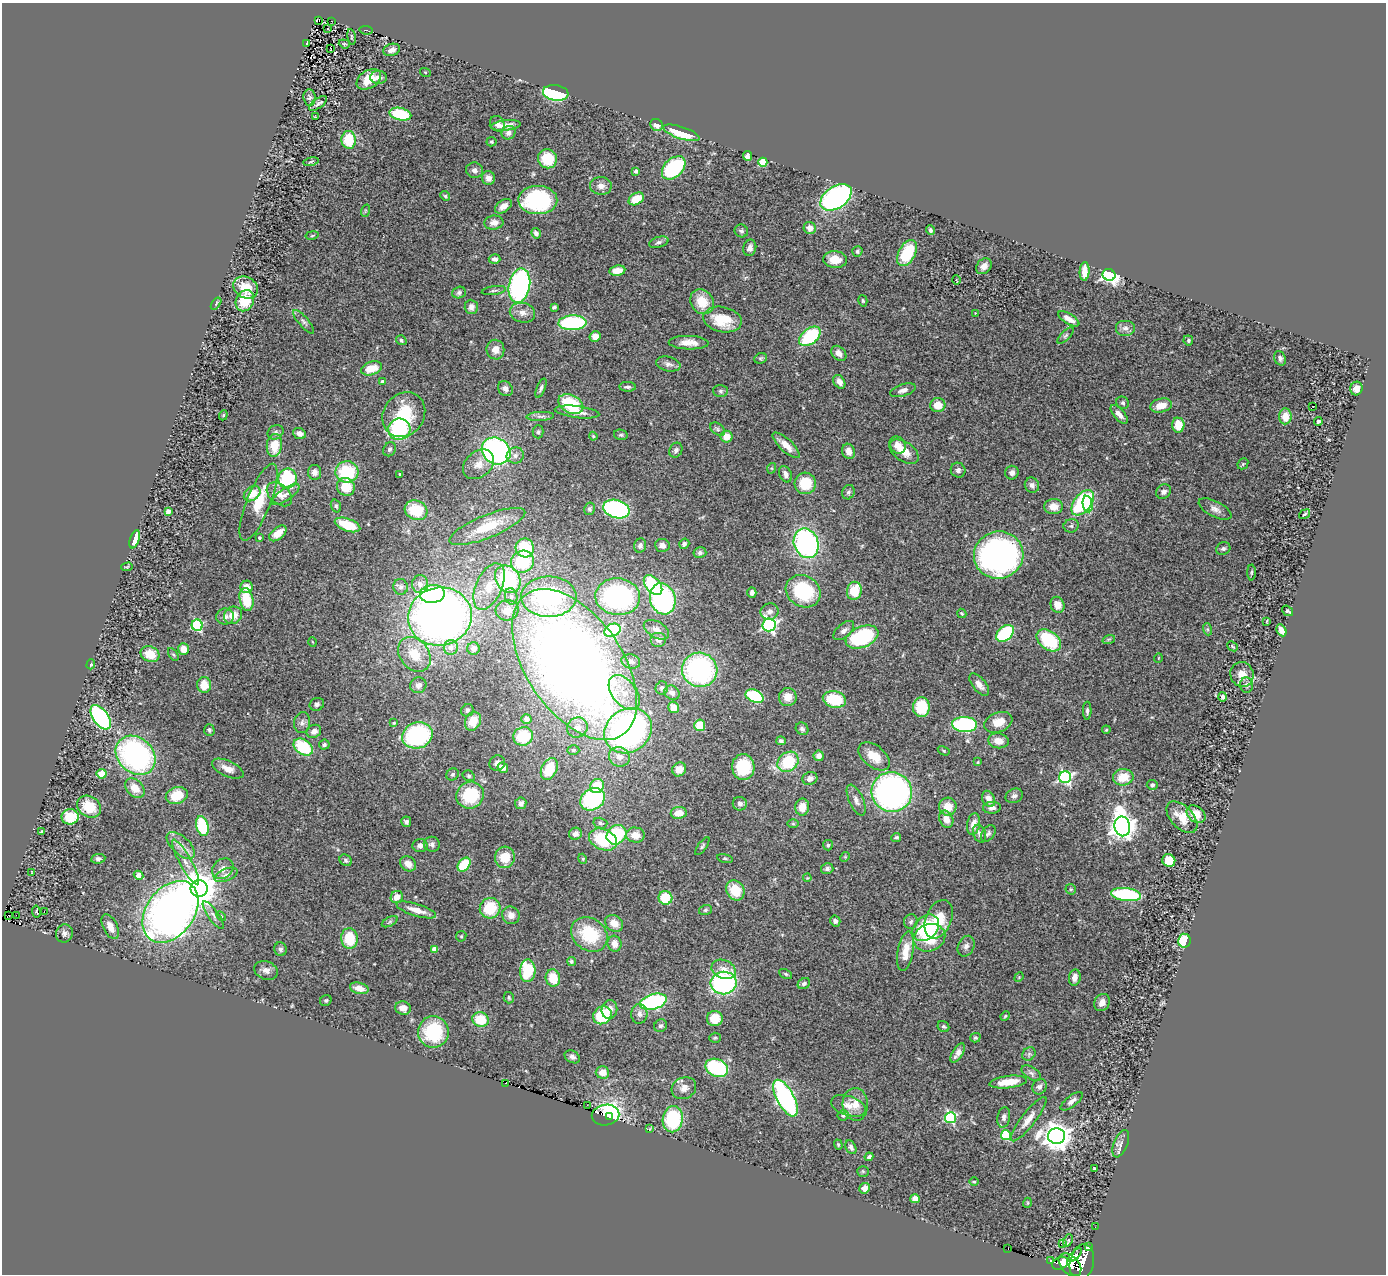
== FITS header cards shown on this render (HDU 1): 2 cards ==
NAXIS1  =                 1384
NAXIS2  =                 1272

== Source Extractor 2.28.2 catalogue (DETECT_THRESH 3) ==
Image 1384 x 1272 px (HDU 1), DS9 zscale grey, 1 PNG px = 1 image px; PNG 1388 x 1276 px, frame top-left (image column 1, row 1272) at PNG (2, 3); each listed source drawn as its Kron ellipse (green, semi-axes under 4 px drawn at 4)
Background 1.2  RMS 0.062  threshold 0.187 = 3 sigma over >= 5 px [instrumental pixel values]
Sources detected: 438; all 438 listed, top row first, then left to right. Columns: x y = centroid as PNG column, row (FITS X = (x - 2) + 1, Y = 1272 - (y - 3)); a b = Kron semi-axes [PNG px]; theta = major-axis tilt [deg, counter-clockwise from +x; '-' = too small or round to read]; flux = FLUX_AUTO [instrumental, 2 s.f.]
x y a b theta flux
319 20 3 3 - 31
331 21 2 2 - 2.7
327 29 2 2 - 3.7
366 30 6 3 -7 100
351 37 8 3 -80 5.5
307 43 3 3 - 160
344 44 6 4 -19 5.3
331 48 3 3 - 41
392 50 8 6 18 22
425 72 5 3 - 4
379 77 8 6 -1 22
369 79 13 9 31 90
556 93 13 7 -8 340
309 97 8 6 -84 9.8
318 104 10 5 36 9.8
400 114 11 6 -12 220
315 117 2 2 - 2.5
497 124 8 7 - 16
506 125 15 5 6 32
657 125 6 5 - 31
509 133 7 6 - 20
681 133 19 6 -18 140
349 140 9 7 -86 130
491 142 5 4 - 5.6
747 156 5 4 - 18
547 159 9 9 - 140
311 162 7 3 11 5
763 162 4 4 - 190
674 168 14 9 44 340
474 170 8 8 - 18
636 171 4 4 - 17
488 178 7 6 - 26
601 186 11 9 -2 28
445 196 5 4 - 6
836 197 17 11 34 840
636 199 8 5 29 85
538 200 19 14 -1 490
503 206 9 6 36 31
365 211 6 4 72 5.2
494 223 9 7 8 28
810 228 6 6 - 38
930 230 5 4 - 9.3
741 231 7 6 - 9.9
536 233 5 4 - 16
312 235 7 3 10 4.6
659 242 10 5 16 12
750 248 8 6 76 21
857 251 5 5 - 7.8
907 253 14 8 61 190
495 259 6 4 -3 19
835 260 12 8 -5 64
984 266 9 6 48 25
617 271 8 5 8 49
1084 271 9 5 86 55
1109 275 6 5 - 1100
956 280 4 3 - 3.4
519 285 17 10 79 750
246 288 13 10 -30 87
494 290 12 3 8 8.4
459 293 7 5 19 11
245 301 11 8 64 130
863 301 6 4 -75 6
702 302 13 11 -53 89
216 304 7 3 56 4.4
471 307 7 6 - 19
554 307 4 3 - 8.6
522 313 13 10 -12 32
975 313 3 3 - 2.9
1069 319 12 5 -31 35
722 320 19 12 -12 130
304 322 15 5 -49 15
572 323 14 7 2 410
1125 328 10 8 0 20
595 336 5 5 - 35
810 336 12 7 40 280
1065 336 10 4 45 8.6
401 340 5 4 - 9
1188 340 5 4 - 7.8
689 343 20 7 -2 46
495 350 10 9 - 38
839 353 8 6 -43 30
761 358 6 5 - 6.6
1280 358 7 5 -68 12
668 364 12 7 -12 20
372 368 11 6 16 73
383 382 4 4 - 19
839 382 7 5 -58 25
628 387 8 4 -2 11
541 388 10 4 68 11
1356 388 7 6 - 35
505 389 8 7 - 20
903 390 13 6 17 20
720 391 7 6 - 10
1123 403 6 6 - 10
571 404 13 8 -27 210
938 405 7 7 - 60
1161 405 11 7 13 52
1313 406 3 2 - 3.7
577 412 22 6 -7 41
1119 414 11 5 -49 29
223 415 5 4 - 5.5
404 415 23 20 54 190
540 416 14 4 3 15
1285 416 8 6 86 54
1318 421 4 3 - 6.2
1178 425 7 6 - 76
399 429 11 10 - 350
718 429 8 5 -38 9.2
276 432 8 7 - 12
538 432 6 5 - 7.9
299 434 7 5 -23 21
621 435 7 5 -13 8.8
593 436 4 4 - 4.5
726 437 6 6 - 44
274 445 11 7 82 94
786 445 17 6 -43 50
898 445 9 7 -55 38
390 449 7 6 - 10
676 450 8 6 62 13
496 451 15 13 -33 1000
848 451 8 6 -71 31
904 452 16 9 -34 54
515 455 8 8 - 19
479 464 17 12 41 54
1243 464 6 5 - 6.5
772 468 5 3 - 4.3
958 470 7 7 - 15
314 472 7 6 - 22
347 472 11 10 - 210
1012 473 7 7 - 16
400 474 3 2 - 4.4
785 474 8 6 -65 18
287 478 10 9 - 290
805 483 11 10 - 130
1032 485 8 7 - 18
346 487 9 8 - 92
848 492 7 6 - 10
1164 492 8 6 37 15
252 494 9 6 37 66
279 494 14 9 -41 42
286 494 16 6 34 24
258 502 41 12 68 120
1083 503 14 8 52 440
1088 504 8 4 -79 99
336 506 7 5 -71 8.6
1054 507 9 7 4 42
590 509 6 5 - 9.8
616 509 13 9 -16 570
1215 509 18 7 -27 26
416 510 12 9 -25 140
168 511 4 4 - 29
1304 514 6 3 37 5.4
347 525 13 6 -19 120
487 526 41 11 22 140
1071 526 7 6 - 10
278 533 10 6 40 49
259 538 3 3 - 6.6
135 539 9 4 71 62
806 543 15 12 -68 800
684 544 5 5 - 11
662 545 7 6 - 24
640 546 7 6 - 13
525 548 9 9 - 170
1223 548 7 6 - 9.6
700 553 6 5 - 12
999 555 25 23 15 1300
522 562 12 11 - 220
127 567 5 3 - 4.3
1251 572 8 4 89 5.6
508 579 15 11 -55 350
420 584 9 8 - 21
653 585 11 7 -50 230
489 586 25 13 66 94
246 587 6 6 - 36
401 587 8 7 - 12
803 591 18 15 -32 280
854 591 9 7 78 110
752 593 5 4 - 15
432 594 12 9 6 360
511 596 8 6 -77 15
549 597 28 20 0 490
618 597 22 18 -5 690
246 599 12 6 -79 110
663 599 16 12 -72 760
1057 605 8 7 - 46
507 610 11 10 - 46
1287 611 6 4 -37 6.9
769 612 9 8 - 19
962 613 5 4 - 5.4
233 615 9 8 - 50
440 616 32 29 12 2700
225 617 9 8 - 19
1267 621 4 2 - 3.4
197 625 5 5 - 380
769 625 6 6 - 880
1207 629 6 4 -71 6.3
612 630 8 6 26 320
656 630 14 8 -30 29
1281 630 6 4 -61 32
844 631 12 6 41 19
1005 633 10 7 41 330
862 637 17 10 22 340
1109 639 6 4 18 5.9
659 640 8 7 - 24
1049 640 14 9 -38 260
312 642 5 3 - 3.6
1232 646 6 2 -40 4.6
451 647 7 7 - 34
183 649 6 5 - 45
473 649 6 6 - 24
150 654 10 7 -24 84
173 654 7 4 -57 8
414 654 19 14 -52 100
1158 658 5 3 - 2.8
631 661 9 7 -11 16
91 664 5 4 - 7.6
575 665 85 48 -56 5100
700 670 18 17 - 680
1242 674 12 11 - 45
204 685 8 7 - 69
418 685 8 7 - 24
979 685 13 6 -51 30
1246 685 8 6 -85 12
662 688 7 6 - 12
624 693 20 12 -53 78
672 693 8 7 - 21
755 696 9 6 -24 270
788 697 9 9 - 47
1223 697 5 4 - 11
834 699 12 8 -14 170
317 704 7 6 - 10
673 707 6 5 - 34
921 707 10 8 86 130
467 710 6 6 - 9.6
1087 711 9 4 89 10
101 717 14 7 -54 570
526 719 5 5 - 20
473 721 10 7 65 75
302 722 10 8 79 18
998 722 14 9 20 63
394 723 4 3 - 3.8
964 724 12 7 -3 510
700 725 5 5 - 96
577 728 10 9 - 32
802 729 7 6 - 12
209 730 6 5 - 7.8
1106 730 4 3 - 3.6
314 731 7 6 - 21
628 731 25 21 35 1200
417 735 15 13 21 500
523 736 10 9 - 160
781 741 5 4 - 10
998 741 10 7 -7 44
324 745 5 5 - 8.6
303 747 10 7 -36 220
573 750 6 4 -2 9.5
944 751 6 4 -32 5.1
136 755 22 17 -43 970
819 756 5 5 - 27
874 756 18 11 -39 76
619 757 10 9 - 33
788 762 11 9 39 220
978 762 4 3 - 3.6
497 763 8 7 - 16
743 767 13 11 -87 200
503 768 5 5 - 31
228 769 17 8 -25 36
549 769 12 7 64 120
679 769 7 6 - 36
102 774 5 4 - 61
453 774 6 5 - 7.9
469 776 6 5 - 6.8
1065 777 6 6 - 790
1123 777 10 8 6 76
810 778 7 6 - 20
1152 785 5 5 - 8.5
597 786 7 6 - 100
135 788 11 8 -47 56
892 792 20 20 - 1300
177 795 11 8 17 100
470 795 14 13 - 190
1014 796 9 7 24 14
593 799 13 10 30 400
989 799 8 6 -65 30
856 800 17 7 -66 26
521 803 6 5 - 18
740 804 7 7 - 18
89 807 12 10 -33 100
802 807 8 7 - 47
948 807 9 8 - 68
992 808 9 6 4 19
679 813 8 6 7 57
1196 814 10 7 -37 42
70 817 8 7 - 120
1182 817 19 11 -46 65
946 819 9 6 -63 38
406 822 5 5 - 14
600 823 7 5 -15 9.7
793 824 6 4 -1 5.7
973 824 11 6 78 41
202 826 10 6 -75 210
1122 826 10 8 -80 4200
42 831 4 4 - 5.1
988 833 9 6 52 11
575 834 6 6 - 18
980 834 9 6 -71 16
616 835 10 9 - 260
635 835 9 7 -4 49
896 837 5 4 - 7.6
603 839 14 10 -24 200
432 844 8 7 - 16
181 845 17 9 -42 41
828 845 5 5 - 6.4
420 846 7 6 - 17
702 846 10 4 55 7.7
505 857 11 10 - 82
845 857 5 4 - 4.6
725 858 8 3 -11 5.1
98 859 7 5 8 10
583 859 5 3 - 3.5
346 860 6 5 - 9.4
1169 860 6 6 - 78
186 862 25 6 -61 43
408 864 9 7 -39 38
464 865 8 5 53 180
223 869 12 9 41 31
827 869 6 5 - 11
32 873 2 2 - 3.6
139 875 5 4 - 40
226 875 12 6 22 18
807 878 4 3 - 3.2
199 888 8 8 - 10000
1071 889 5 5 - 6.4
735 890 10 8 -58 110
1126 894 15 6 -7 360
397 897 6 5 - 41
665 898 7 7 - 120
490 908 10 10 - 140
416 910 21 6 -17 45
705 910 6 5 - 7.4
36 911 6 3 -81 4
44 911 3 2 - 5.3
170 912 34 24 53 2600
8 915 2 2 - 45
16 915 3 2 - 3.2
213 915 16 5 -54 20
511 915 9 8 - 32
221 916 6 3 -45 4.4
939 919 20 13 68 130
835 921 5 5 - 14
390 922 8 4 27 7.9
911 922 7 7 - 13
614 923 9 7 -35 44
110 927 13 7 -64 35
926 928 15 11 45 220
64 933 9 8 - 17
589 934 19 16 -36 220
461 936 5 5 - 5.2
929 938 16 13 22 150
349 939 10 8 -85 140
1184 941 7 6 - 140
615 944 8 7 - 37
966 946 11 8 64 20
280 949 7 6 - 11
435 949 4 4 - 63
906 951 20 8 80 77
571 961 4 4 - 6.7
724 969 12 9 -21 40
266 970 12 9 -21 22
528 971 11 8 88 190
786 974 7 4 -27 6.2
1019 977 5 4 - 3.8
1075 977 8 6 81 28
553 978 9 7 -77 88
724 983 13 11 9 670
804 984 6 5 - 14
359 988 9 5 -13 40
509 998 6 5 - 6.6
326 1000 6 5 - 6.9
653 1002 13 7 16 470
1102 1002 9 7 59 26
403 1008 8 6 -13 32
609 1009 9 8 - 38
639 1014 10 8 84 22
602 1015 10 8 39 200
1005 1016 5 4 - 4.6
715 1019 8 7 - 75
480 1020 8 7 - 110
661 1026 7 6 - 9.7
944 1027 6 5 - 7.3
433 1032 16 15 - 260
715 1038 5 5 - 5.6
975 1038 5 4 - 6.6
958 1053 11 5 59 24
1029 1054 7 6 - 11
572 1057 8 6 -28 13
717 1068 12 8 -24 320
602 1072 6 6 - 42
1031 1073 11 6 -32 14
1008 1082 19 6 7 83
506 1083 3 2 - 17
1039 1087 8 7 - 16
684 1088 13 10 27 32
785 1098 20 8 -62 870
1072 1101 13 5 37 21
855 1104 16 13 -87 54
587 1105 2 2 - 2.6
848 1106 18 9 -18 45
606 1115 14 10 9 630
843 1115 5 5 - 7.7
609 1116 4 3 - 2900
1004 1117 10 6 80 17
950 1118 5 5 - 440
673 1119 13 10 81 300
1029 1119 27 7 52 47
650 1129 3 2 - 3.6
1006 1135 5 5 - 250
1057 1136 8 8 - 5400
1121 1144 14 7 68 21
838 1145 5 4 - 5.4
851 1147 7 5 -64 13
869 1157 4 3 - 9.8
1094 1169 3 3 - 12
863 1171 5 5 - 5.8
974 1182 5 3 - 3.7
865 1188 5 5 - 28
915 1199 5 4 - 29
1027 1203 5 3 - 3.6
1095 1227 2 2 - 9.4
1068 1240 6 3 66 6.7
1063 1243 3 2 - 3.2
1088 1247 3 2 - 53
1008 1249 3 2 - 2
1075 1255 8 4 45 1100
1051 1261 3 3 - 160
1082 1262 18 12 79 5200
1060 1263 8 6 26 1600
1070 1265 13 9 -46 4300